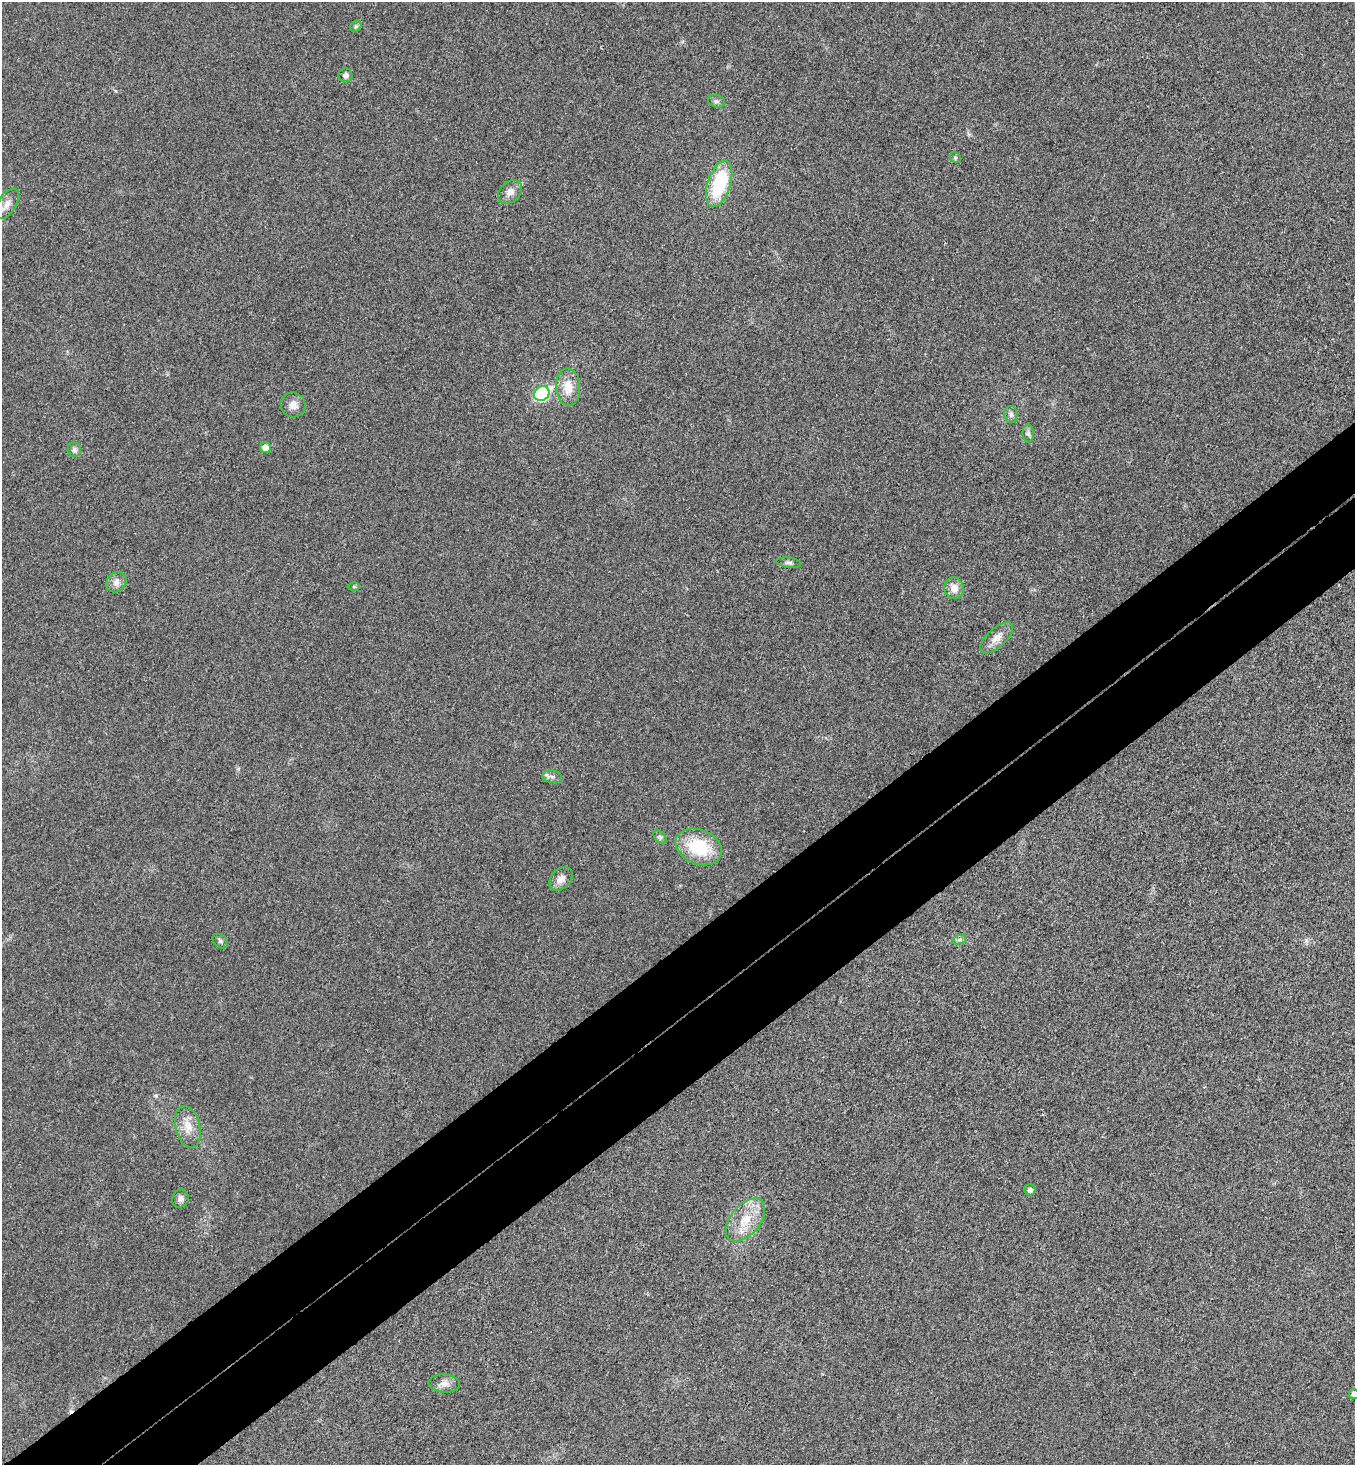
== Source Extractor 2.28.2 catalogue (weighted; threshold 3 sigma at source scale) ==
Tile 7 of 4 x 4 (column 3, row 2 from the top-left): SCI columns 2898-4250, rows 2977-4439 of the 5943 x 5958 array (HDU 1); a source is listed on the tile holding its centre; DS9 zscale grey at full resolution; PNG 1357 x 1467 px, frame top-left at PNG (2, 2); each listed source drawn as its Kron ellipse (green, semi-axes under 4 px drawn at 4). Shown black and unused: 9% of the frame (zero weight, under 3 of 4 exposures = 6% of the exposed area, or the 3 px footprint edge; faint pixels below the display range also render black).
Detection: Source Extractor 2.28.2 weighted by HDU 2 'WHT'; one run over the whole footprint, this tile lists its part. Background 0.0207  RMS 0.0063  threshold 0.0283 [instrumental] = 3 sigma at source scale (4.5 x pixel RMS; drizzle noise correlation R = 1.50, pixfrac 1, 0.05/0.05 arcsec/px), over >= 5 px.
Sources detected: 32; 1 cosmic-ray / hot-pixel residue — neither listed nor drawn; the other 31 listed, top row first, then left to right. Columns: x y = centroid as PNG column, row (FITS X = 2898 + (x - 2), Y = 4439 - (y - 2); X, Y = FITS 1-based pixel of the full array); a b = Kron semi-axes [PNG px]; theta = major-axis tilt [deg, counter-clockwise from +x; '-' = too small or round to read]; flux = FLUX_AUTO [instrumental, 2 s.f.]
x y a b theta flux
356 26 6 5 - 1.1
346 75 7 7 - 1.9
716 101 8 6 -15 1.8
955 157 6 4 -46 0.97
719 184 24 11 72 40
510 192 13 10 45 4.7
7 204 17 9 56 6
568 387 18 12 -87 11
542 394 8 7 - 77
293 405 12 12 - 4.7
1011 414 8 6 -88 1.9
1028 433 9 5 -86 1.8
265 448 5 5 - 5.2
74 450 7 7 - 2.3
789 563 12 5 -7 1.8
116 582 11 9 46 3.6
354 586 6 4 0 0.76
954 588 11 10 - 6
997 638 20 9 42 6.6
552 777 10 6 -10 2.4
660 837 8 5 -45 1.3
699 847 24 17 -22 31
561 879 13 9 45 5
959 940 7 4 19 1.4
220 941 8 6 -43 1.7
188 1127 21 12 -77 9
1030 1190 5 5 - 2
180 1199 9 8 - 3.1
745 1220 25 14 50 16
444 1383 16 9 -6 4.4
1354 1394 5 5 - 2.2
Isophote crosses this tile's border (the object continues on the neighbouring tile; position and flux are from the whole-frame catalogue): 2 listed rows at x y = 7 204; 1354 1394